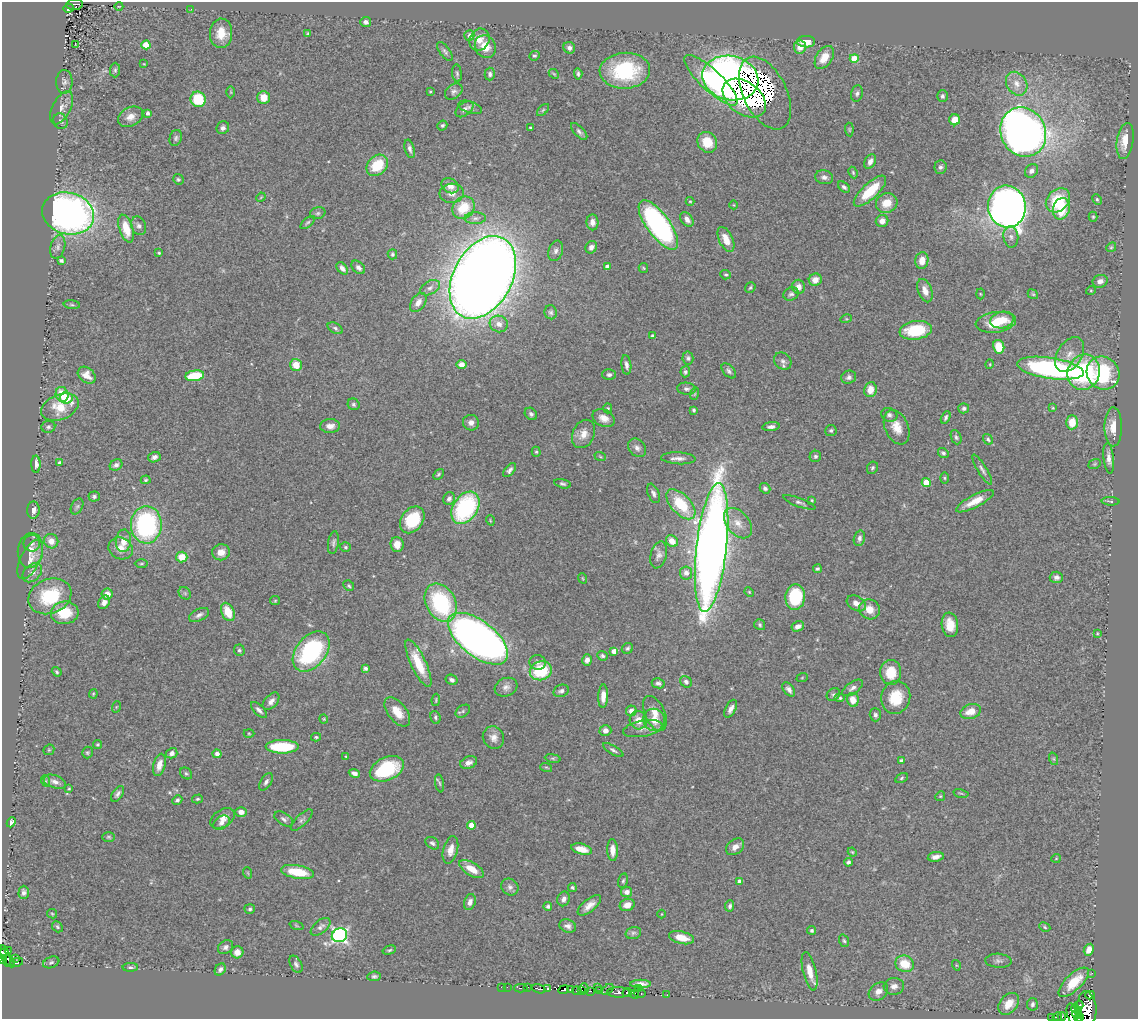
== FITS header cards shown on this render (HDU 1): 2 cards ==
NAXIS1  =                 1136
NAXIS2  =                 1017

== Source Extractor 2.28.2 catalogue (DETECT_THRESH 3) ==
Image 1136 x 1017 px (HDU 1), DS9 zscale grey, 1 PNG px = 1 image px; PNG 1140 x 1021 px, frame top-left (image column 1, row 1017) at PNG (2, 2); each listed source drawn as its Kron ellipse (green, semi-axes under 4 px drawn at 4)
Background 0.661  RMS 0.039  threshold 0.117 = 3 sigma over >= 5 px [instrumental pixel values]
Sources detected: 421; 1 with non-positive FLUX_AUTO (blend fragments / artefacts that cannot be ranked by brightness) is neither listed nor drawn; the other 420 listed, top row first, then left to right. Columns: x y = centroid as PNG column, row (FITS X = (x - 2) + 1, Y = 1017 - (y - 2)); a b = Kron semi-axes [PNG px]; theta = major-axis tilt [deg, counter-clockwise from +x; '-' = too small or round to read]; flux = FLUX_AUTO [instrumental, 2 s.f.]
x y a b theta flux
74 4 8 5 8 77
119 6 4 3 - 1.8
68 8 5 4 - 56
191 9 2 2 - 1.6
366 22 5 5 - 8.7
221 33 15 11 87 43
308 33 4 3 - 3
469 35 5 5 - 8.1
479 40 11 9 62 27
806 42 9 5 -1 37
76 45 3 2 - 1.6
146 45 4 4 - 63
485 47 12 10 -58 38
800 47 6 6 - 24
569 48 6 5 - 9.5
445 52 11 5 -53 7
534 56 5 4 - 4.3
824 57 13 8 57 42
854 58 4 4 - 56
144 64 3 3 - 1.8
115 70 7 5 90 4.8
625 71 25 18 3 210
457 73 9 5 -84 5.3
490 74 6 5 - 6.6
554 74 6 4 -43 3.4
578 74 6 3 -85 5
730 78 28 22 -13 1800
711 80 35 10 -43 190
64 82 12 8 89 11
1017 84 13 10 -56 27
430 91 3 2 - 2.3
231 92 6 4 -89 3.2
454 92 9 7 37 9.3
765 93 39 21 -64 840
857 93 8 6 74 7.5
942 96 6 5 - 6.3
264 97 6 6 - 40
744 98 24 16 -37 530
198 99 8 7 - 130
470 107 12 5 -20 9.3
62 108 18 9 62 20
464 109 10 6 39 10
543 110 7 4 45 4.4
148 113 4 3 - 8.2
130 117 13 9 26 21
955 120 5 5 - 36
60 121 8 7 - 7.9
442 125 5 4 - 5
223 128 7 6 - 10
530 128 3 3 - 3.3
849 129 7 4 -84 3.5
579 131 10 5 -47 7.7
1023 132 25 22 -61 1900
176 138 8 6 72 6.5
1125 141 18 8 81 44
707 142 11 9 -55 47
410 149 9 4 -75 8.9
870 161 8 5 62 14
377 165 12 9 43 83
940 167 7 6 - 6.8
1031 171 7 6 - 9.9
853 172 6 4 -65 3.9
824 177 9 7 -13 11
178 179 5 5 - 4
450 186 9 7 -30 23
844 187 7 4 -40 6.9
870 191 21 8 43 90
452 193 12 9 5 20
261 197 5 3 - 2.4
1097 199 5 4 - 3.7
1058 200 14 10 44 100
690 201 4 4 - 2.8
887 203 11 9 25 44
734 205 4 3 - 1.9
1007 207 21 19 -81 2000
463 208 12 10 50 83
1061 209 11 8 76 78
68 213 26 20 -15 1200
318 213 8 6 16 6
1093 217 5 4 - 3.7
475 218 11 6 1 10
687 219 8 5 -53 14
882 221 6 6 - 16
308 222 9 4 41 5.2
592 222 8 6 -87 14
658 225 29 11 -54 610
139 226 9 7 -66 11
126 229 14 6 -72 61
1011 237 10 7 -82 12
726 239 13 7 -65 34
58 247 12 7 74 12
591 247 6 5 - 12
1111 247 5 4 - 3.2
556 251 10 7 73 11
159 253 4 4 - 3.3
392 254 5 4 - 4.9
61 260 4 3 - 7.6
922 261 8 6 81 28
607 266 4 4 - 10
358 267 8 5 -44 12
342 268 7 4 -50 12
643 268 5 4 - 3.2
726 275 5 4 - 4
483 277 44 29 62 6300
815 280 6 6 - 22
1100 281 7 6 - 13
798 287 7 6 - 18
430 288 10 6 28 12
750 288 6 4 52 4.3
1091 290 5 3 - 2.1
925 291 12 7 -71 22
791 294 8 6 24 7.2
980 294 5 3 - 2.5
1033 294 5 4 - 3.3
418 303 11 7 55 18
72 305 8 3 -5 3.6
551 312 7 6 - 6.4
846 319 5 3 - 3
1002 320 12 8 11 43
996 322 20 10 7 85
499 324 9 8 - 19
335 328 8 5 -30 6.1
916 330 16 9 8 130
652 336 3 3 - 6.6
999 347 7 5 -78 57
1070 355 19 12 58 33
688 358 6 5 - 5.9
783 361 9 8 - 10
462 364 5 4 - 18
990 364 5 3 - 2.1
296 365 6 5 - 42
626 365 10 5 -83 10
1050 368 34 10 -8 580
729 371 9 5 -47 7.6
685 372 5 5 - 5.8
1084 372 18 16 67 290
1103 373 17 16 - 220
87 375 10 7 -39 24
609 375 7 5 1 6
195 376 9 5 8 120
849 377 7 6 - 8.5
686 389 9 6 -5 8.3
870 390 7 6 - 30
62 394 7 6 - 48
694 394 6 4 71 4
66 398 6 6 - 42
354 404 6 5 - 5.9
60 407 20 12 22 80
608 408 5 4 - 4
964 408 5 5 - 6.1
1053 408 3 3 - 2.6
694 410 4 3 - 5
531 414 7 5 -45 7.1
889 415 8 6 -22 8
946 417 6 3 63 5.4
604 418 12 8 -26 23
1072 422 7 6 - 47
471 423 8 7 - 15
330 426 10 7 2 17
48 427 7 6 - 6.4
771 427 9 4 7 9.5
897 427 18 11 -66 37
1113 427 19 9 -90 36
831 430 5 5 - 4.6
583 434 15 11 65 27
956 437 7 5 -67 5.5
988 439 6 4 -56 5.2
637 448 10 8 -47 12
536 452 5 4 - 3.6
943 453 5 4 - 6.1
600 456 6 3 -21 3
815 456 6 5 - 5.6
154 457 6 5 - 9.9
678 458 17 6 -3 15
1109 458 15 5 -84 18
60 463 4 3 - 6.6
36 464 8 4 -89 13
1095 464 6 4 21 3.5
116 465 7 5 32 9.2
872 468 6 5 - 5.1
510 470 8 4 49 8.4
982 470 17 4 -59 10
438 474 6 4 46 3.7
945 478 5 3 - 3.2
146 480 5 4 - 3.6
926 482 4 4 - 65
563 484 8 4 -14 5.8
765 488 6 5 - 6.7
653 493 10 5 -66 9.1
94 497 5 5 - 6.1
449 499 7 5 63 9.8
812 500 4 3 - 3
975 501 21 6 27 40
1111 501 9 4 -2 4.7
799 502 17 4 -20 8.5
681 504 18 9 -47 110
77 506 8 5 62 6.6
465 508 17 12 57 330
33 510 8 6 87 14
412 520 15 10 54 130
490 520 5 3 - 2.3
738 523 17 11 -50 33
146 525 18 15 89 390
859 538 8 5 75 8
51 541 7 7 - 21
123 541 11 7 85 26
672 541 6 5 - 26
32 543 8 8 - 10
333 543 11 5 81 7.6
397 544 7 6 - 27
345 547 5 5 - 5.2
712 547 65 15 83 3900
121 548 12 10 -28 29
30 550 17 12 82 28
221 552 9 8 - 25
659 555 14 8 76 14
182 557 5 5 - 44
30 560 21 9 64 30
141 563 7 3 1 3.1
817 569 4 3 - 5.1
32 573 11 8 44 16
686 573 6 6 - 15
1056 577 7 5 -1 9.7
582 578 5 3 - 2.1
349 586 6 5 - 4.1
749 592 5 4 - 2.9
185 593 7 5 -45 5.6
107 594 5 5 - 24
50 596 22 17 22 140
795 597 13 10 84 160
275 601 5 4 - 2.9
104 602 7 5 59 13
441 603 20 14 -62 270
856 603 10 7 -30 18
869 609 10 10 - 33
228 612 10 6 -66 55
65 613 14 11 5 73
199 615 11 6 27 10
760 625 6 5 - 4.8
950 625 12 8 -81 41
798 626 6 5 - 14
1097 633 4 3 - 2.3
478 639 35 17 -38 1900
627 648 6 5 - 5.6
239 650 6 5 - 5.3
311 651 23 15 51 340
614 651 4 4 - 20
602 656 5 4 - 5
587 660 6 5 - 13
537 662 8 7 - 10
418 663 26 7 -65 69
365 668 4 4 - 5.5
541 671 11 9 18 130
57 672 5 4 - 4.1
891 672 12 10 88 55
802 678 6 3 20 2.5
452 680 6 5 - 8
686 682 6 5 - 7.5
658 683 6 5 - 7.2
506 687 11 9 21 14
853 688 12 6 34 11
789 689 8 5 -51 10
561 691 8 6 22 8.9
93 694 4 4 - 2.9
833 694 7 5 34 5.9
603 696 11 5 88 22
896 697 16 14 76 68
840 698 5 4 - 4.5
436 700 6 4 82 3.5
853 700 7 6 - 32
271 701 10 6 47 14
116 707 6 3 71 2.3
731 709 10 5 63 13
259 710 10 5 -45 9.3
463 711 8 5 36 5.3
631 711 5 5 - 15
971 711 10 7 17 31
397 712 17 9 -52 37
655 713 18 10 -66 32
875 715 6 5 - 8
435 717 6 5 - 5.4
324 719 4 4 - 2.7
638 720 9 8 - 34
654 720 11 10 - 39
643 729 20 8 11 21
605 731 6 5 - 13
249 733 5 3 - 2.8
316 737 5 4 - 3.6
493 738 11 10 - 19
98 744 4 4 - 3.1
282 747 16 6 0 140
49 750 6 5 - 3.4
613 750 11 4 -31 7.2
87 752 6 5 - 4.2
172 753 6 5 - 11
217 754 4 4 - 11
346 756 3 2 - 2
553 758 8 4 -8 4.4
1054 759 6 4 -71 4.3
901 761 4 4 - 8.7
469 763 9 6 22 13
159 765 11 6 76 22
546 767 6 3 -18 3
387 769 18 11 24 170
186 773 7 5 -41 4.8
354 773 6 4 -22 11
901 778 6 4 29 4
46 781 6 3 -71 3.1
55 782 11 6 -19 14
266 782 9 5 57 8.2
440 783 9 3 -79 4.2
69 789 4 3 - 3.1
961 793 7 3 -13 3.3
118 794 9 5 57 8.1
940 796 5 4 - 3.2
197 799 5 4 - 3.7
177 800 5 4 - 6.2
241 812 6 5 - 15
223 818 13 8 33 22
284 819 10 6 -32 8.2
302 820 14 5 44 9
11 822 5 4 - 7.8
222 823 9 6 33 11
471 825 4 4 - 37
109 837 6 5 - 4.2
432 843 7 5 -37 7.5
735 847 10 7 37 17
582 849 11 5 -15 33
450 850 14 7 76 25
613 850 11 5 -88 23
852 852 4 3 - 2.7
936 857 8 4 10 13
1056 858 4 4 - 2.5
848 862 4 4 - 7
472 869 14 6 -31 41
297 872 17 6 -10 81
248 873 6 3 -71 2.6
623 881 7 5 78 4.7
739 881 4 3 - 8.3
510 887 9 8 - 10
572 887 4 3 - 4.5
24 892 6 5 - 9.2
627 892 5 5 - 13
564 899 7 6 - 11
470 902 8 5 72 13
589 905 14 6 40 21
627 905 7 6 - 22
548 906 4 4 - 5.9
730 906 5 4 - 6.9
250 909 5 5 - 5
52 914 5 4 - 3.1
662 914 4 3 - 2.1
296 926 7 3 -19 3
568 926 8 6 -20 11
57 927 6 5 - 4
321 927 12 6 40 10
1045 927 6 4 -26 3.7
812 930 4 4 - 5.6
633 933 8 6 15 7.4
339 935 8 7 - 690
682 938 13 6 -14 39
844 941 6 4 -70 4.6
225 947 8 6 35 9
389 950 7 4 17 4.1
1089 950 6 5 - 24
9 951 2 2 - 16
4 952 5 4 - 100
237 952 6 6 - 20
5 956 11 4 -74 150
16 958 2 2 - 31
3 959 4 4 - 140
10 961 7 3 -59 78
998 961 13 7 -3 12
17 962 6 3 11 55
51 962 8 5 21 5.9
296 964 9 5 -62 7.8
905 964 9 8 - 59
956 965 5 3 - 2.4
130 967 8 4 0 5.2
220 969 6 5 - 9.7
810 971 19 6 -76 37
1092 973 3 2 - 4.4
374 976 7 4 5 6.2
1074 982 19 8 44 68
641 984 10 4 0 17
894 986 10 8 4 16
501 987 3 2 - 8.2
507 987 2 2 - 3.4
597 987 3 2 - 63
521 988 6 2 -2 26
528 988 4 3 - 69
548 988 3 3 - 120
584 988 5 2 - 22
539 989 7 2 -16 57
608 989 7 3 36 74
638 989 2 2 - 3.8
564 990 5 3 - 57
570 990 4 2 - 67
599 990 3 2 - 130
576 991 5 3 - 50
581 991 3 3 - 8.2
590 991 3 2 - 16
618 992 11 5 -2 260
627 992 5 3 - 100
878 992 11 8 40 18
640 993 6 3 4 40
635 994 4 2 - 16
667 995 2 2 - 6.7
1090 995 4 4 - 140
1009 1004 12 8 49 38
1032 1004 6 5 - 6.8
1079 1006 5 3 - 170
1087 1008 17 9 -83 2000
1076 1009 6 3 -31 350
1072 1014 10 5 -76 410
1077 1014 5 3 - 180
1062 1016 4 3 - 13
1051 1017 3 2 - 15
1057 1017 5 3 - 76
1079 1018 4 2 - 120
At the frame edge (FLAGS 8, measured only in part): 7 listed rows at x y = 3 959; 1087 1008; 1072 1014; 1062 1016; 1051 1017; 1057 1017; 1079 1018
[1 non-positive-flux detection neither listed nor drawn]